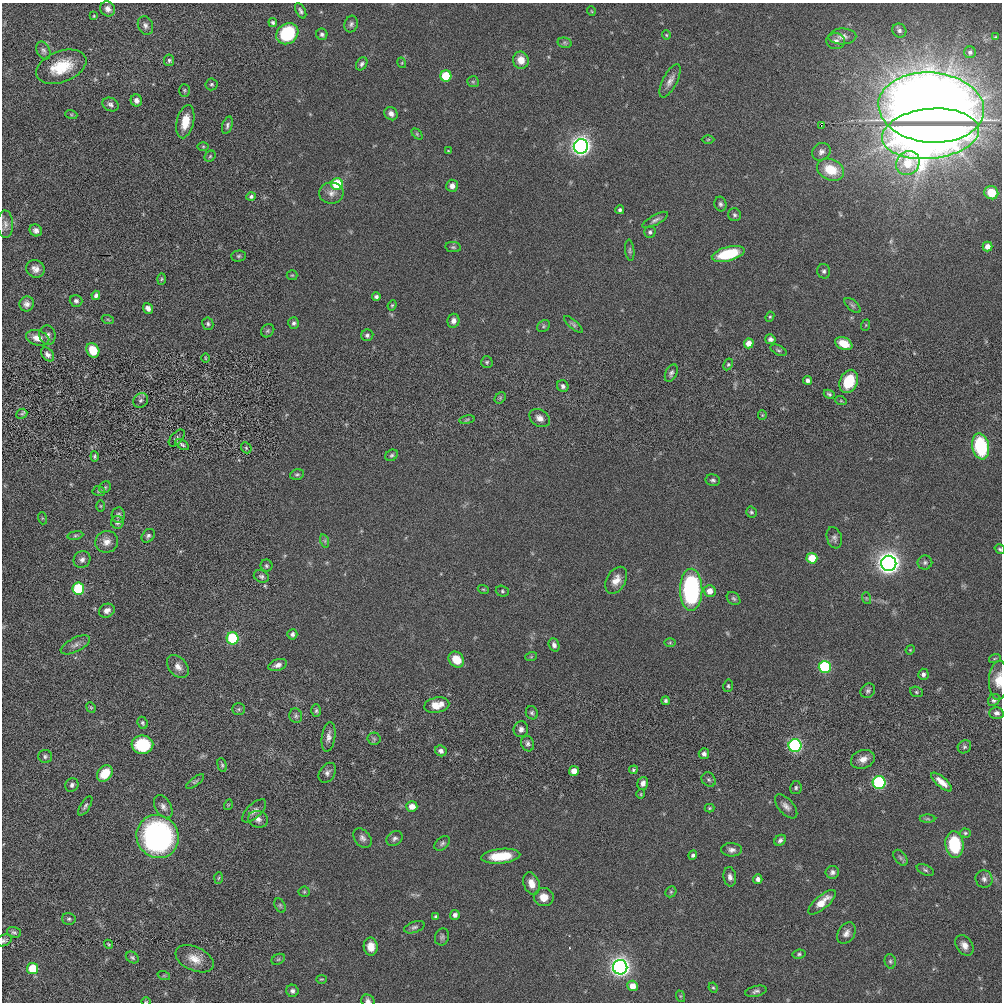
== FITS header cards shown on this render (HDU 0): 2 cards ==
NAXIS1  =                 1000
NAXIS2  =                 1000

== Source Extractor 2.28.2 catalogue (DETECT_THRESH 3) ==
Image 1000 x 1000 px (HDU 0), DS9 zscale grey, 1 PNG px = 1 image px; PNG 1004 x 1004 px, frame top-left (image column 1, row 1000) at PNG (2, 3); each listed source drawn as its Kron ellipse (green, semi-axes under 4 px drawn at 4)
Background 0.00361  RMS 0.064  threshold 0.192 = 3 sigma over >= 5 px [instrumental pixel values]
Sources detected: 252; all 252 listed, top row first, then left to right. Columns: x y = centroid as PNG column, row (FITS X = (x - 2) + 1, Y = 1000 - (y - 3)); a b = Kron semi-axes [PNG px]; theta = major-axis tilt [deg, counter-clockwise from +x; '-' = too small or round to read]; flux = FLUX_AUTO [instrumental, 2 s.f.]
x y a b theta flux
108 9 8 7 - 22
301 11 8 4 -62 10
591 11 5 3 - 3.2
94 16 4 3 - 3.9
273 22 4 4 - 8.1
351 24 8 6 70 13
145 25 9 7 -69 17
899 31 7 6 - 11
287 34 12 10 39 260
322 34 6 5 - 11
666 35 4 4 - 4.7
842 36 14 8 2 26
996 37 4 2 - 3.3
836 41 9 8 - 20
565 43 7 5 -12 9.1
43 50 9 6 -64 13
970 52 6 6 - 9.3
169 60 6 5 - 8.2
521 60 8 7 - 51
402 63 5 3 - 3.5
362 64 7 5 57 11
61 67 26 15 21 140
446 76 5 5 - 170
670 81 18 7 63 28
473 82 6 5 - 6.9
211 84 6 6 - 7.9
184 90 6 5 - 6.4
136 101 6 5 - 22
110 105 8 6 -27 14
931 107 53 35 -5 8400
71 114 6 4 -19 4.8
391 114 7 6 - 20
185 122 17 8 77 77
227 125 9 5 72 11
821 125 2 2 - 1.7
417 134 6 4 -46 6
930 134 49 25 6 4600
708 139 6 4 2 4.7
581 146 7 7 - 2500
203 147 6 4 0 4.6
448 151 4 3 - 4.1
821 152 10 8 39 19
210 156 6 5 - 5.9
908 163 13 11 50 110
831 170 14 10 -24 110
337 184 6 6 - 200
452 186 6 6 - 21
331 193 12 10 2 31
991 193 7 6 - 66
251 196 5 4 - 8.9
720 204 7 6 - 11
620 210 4 4 - 9.6
735 215 6 6 - 9.8
655 220 14 5 29 15
5 224 14 8 -87 25
36 230 6 6 - 16
650 232 6 5 - 10
453 247 8 5 -9 8.1
987 247 5 5 - 30
630 250 10 4 -83 8.7
728 254 17 7 14 190
239 256 7 5 2 8.8
35 269 9 8 - 27
824 271 7 6 - 11
292 275 5 5 - 5
161 279 6 4 88 5.7
96 295 5 4 - 14
376 297 4 4 - 11
76 301 6 6 - 12
27 304 7 7 - 20
392 305 5 4 - 5.4
853 305 10 5 -41 9.5
148 308 6 4 -51 19
770 317 5 4 - 5.7
108 320 6 4 -20 4.9
453 321 7 6 - 18
294 323 6 5 - 10
208 324 6 5 - 8.8
573 324 11 4 -41 10
866 325 6 3 71 4.5
543 326 7 5 38 7.6
268 331 7 6 - 8.8
47 335 10 8 -81 19
367 335 6 6 - 11
38 338 12 7 -15 45
770 339 5 4 - 13
749 343 5 5 - 39
844 344 9 6 -23 71
93 350 7 6 - 81
778 350 8 4 -26 8.7
47 354 8 5 -48 16
205 358 5 3 - 3.8
487 362 6 6 - 7.1
728 364 6 4 63 6.3
671 373 9 5 65 12
807 380 4 4 - 14
849 381 12 9 66 140
563 386 6 5 - 12
829 394 5 4 - 7.9
500 398 6 5 - 7
141 400 8 7 - 12
841 401 6 3 -18 4.8
22 414 6 5 - 6
762 415 5 4 - 4.5
540 418 11 8 -34 27
467 420 8 4 9 6.2
177 438 10 5 48 10
182 445 8 4 -34 9.1
981 446 13 8 -78 300
246 448 6 4 -47 6.5
392 455 7 5 30 8.2
95 456 5 4 - 6.5
297 474 7 5 14 7.8
713 480 7 5 -12 10
105 487 6 5 - 8.2
99 491 6 5 - 6.8
100 506 6 4 -90 4.3
751 512 5 5 - 7.3
118 515 7 6 - 12
42 518 6 4 -72 5.1
117 522 6 6 - 11
75 535 8 4 9 8.3
148 536 7 5 49 11
834 538 11 7 -72 15
325 541 7 4 -72 7.5
107 542 11 11 - 37
1000 549 5 4 - 6.3
812 558 5 5 - 93
82 560 9 8 - 18
925 562 7 7 - 11
889 563 7 7 - 3500
266 566 6 6 - 8.1
261 576 8 6 -23 12
616 580 14 9 60 42
78 589 6 6 - 290
483 589 5 3 - 4.2
691 590 21 11 90 670
502 591 7 5 -17 7.3
710 591 6 6 - 39
866 598 6 4 -72 6.4
734 599 7 5 -43 9.4
107 611 8 6 27 23
292 634 5 5 - 12
233 638 6 6 - 330
670 643 6 4 0 5
75 645 16 7 27 23
554 645 7 5 -69 14
910 650 5 3 - 3.7
531 657 6 4 19 4.4
995 658 6 3 20 5.2
456 660 8 7 - 84
278 665 10 5 17 20
178 667 13 9 -51 29
825 667 6 6 - 460
923 674 5 5 - 12
999 680 19 9 87 58
728 686 6 5 - 7.5
868 691 8 6 46 11
916 692 6 5 - 7.9
994 700 6 5 - 12
665 701 4 4 - 7.8
437 705 13 7 11 71
91 707 5 4 - 4.9
239 709 6 5 - 7.8
316 711 6 5 - 7.7
532 713 7 6 - 9.4
996 713 7 6 - 14
296 716 7 6 - 10
143 723 6 5 - 7.3
521 729 8 7 - 17
329 737 15 6 81 24
374 739 6 6 - 8.9
528 743 8 6 -70 13
142 745 11 9 2 230
795 746 6 6 - 750
964 747 7 6 - 9.8
441 751 6 5 - 16
704 754 5 5 - 13
45 756 7 6 - 10
863 759 12 9 17 36
222 765 7 4 -75 7.8
633 770 4 4 - 6.6
574 771 5 5 - 38
105 773 9 7 49 92
327 773 11 7 56 17
709 780 8 6 -45 10
195 782 10 4 36 7.9
942 782 13 5 -40 37
643 783 6 5 - 19
879 783 6 6 - 630
72 785 7 6 - 13
796 788 6 5 - 8.5
641 794 5 4 - 4.8
228 805 5 3 - 3.8
85 806 11 4 59 11
412 806 5 5 - 43
786 806 14 7 -48 23
163 807 12 8 -61 20
709 808 5 4 - 4.9
254 811 15 7 44 23
258 819 10 8 -18 22
928 819 8 4 0 7
965 833 5 4 - 6.5
158 836 22 20 -54 960
362 838 11 7 -50 18
395 838 9 7 41 14
780 840 6 5 - 12
442 843 9 6 40 11
954 844 13 9 -83 240
732 850 10 7 0 19
693 855 5 4 - 10
501 856 19 7 5 130
900 858 9 5 -53 11
925 870 9 5 -25 9.8
832 872 6 6 - 14
730 877 10 6 -81 17
218 878 6 4 86 4.9
758 879 4 4 - 17
984 879 8 8 - 19
531 883 11 7 -70 43
304 892 5 5 - 6.7
671 892 6 5 - 6.4
544 897 10 9 - 45
822 902 17 6 40 62
280 905 8 5 -64 8.1
455 915 5 5 - 17
436 916 4 3 - 6.9
69 919 7 6 - 9.5
414 927 10 5 19 11
14 932 7 5 -18 9.5
846 933 11 8 59 23
442 937 9 7 70 11
4 940 8 5 24 11
108 944 4 3 - 4.8
964 945 11 8 -56 29
371 946 9 7 -88 42
799 954 6 4 10 7.6
132 957 7 5 -33 8.3
195 959 20 11 -24 60
278 959 7 5 29 6.8
890 961 7 5 -76 8.9
620 967 7 7 - 2600
32 968 5 5 - 130
164 976 6 4 -18 5.4
321 979 5 3 - 4.2
632 986 5 5 - 46
713 988 5 4 - 5.1
292 991 6 6 - 13
756 991 11 5 13 13
680 996 6 4 -72 4.8
146 1001 5 3 - 3.6
368 1001 7 6 - 13
At the frame edge (FLAGS 8, measured only in part): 5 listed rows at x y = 1000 549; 999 680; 4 940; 146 1001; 368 1001